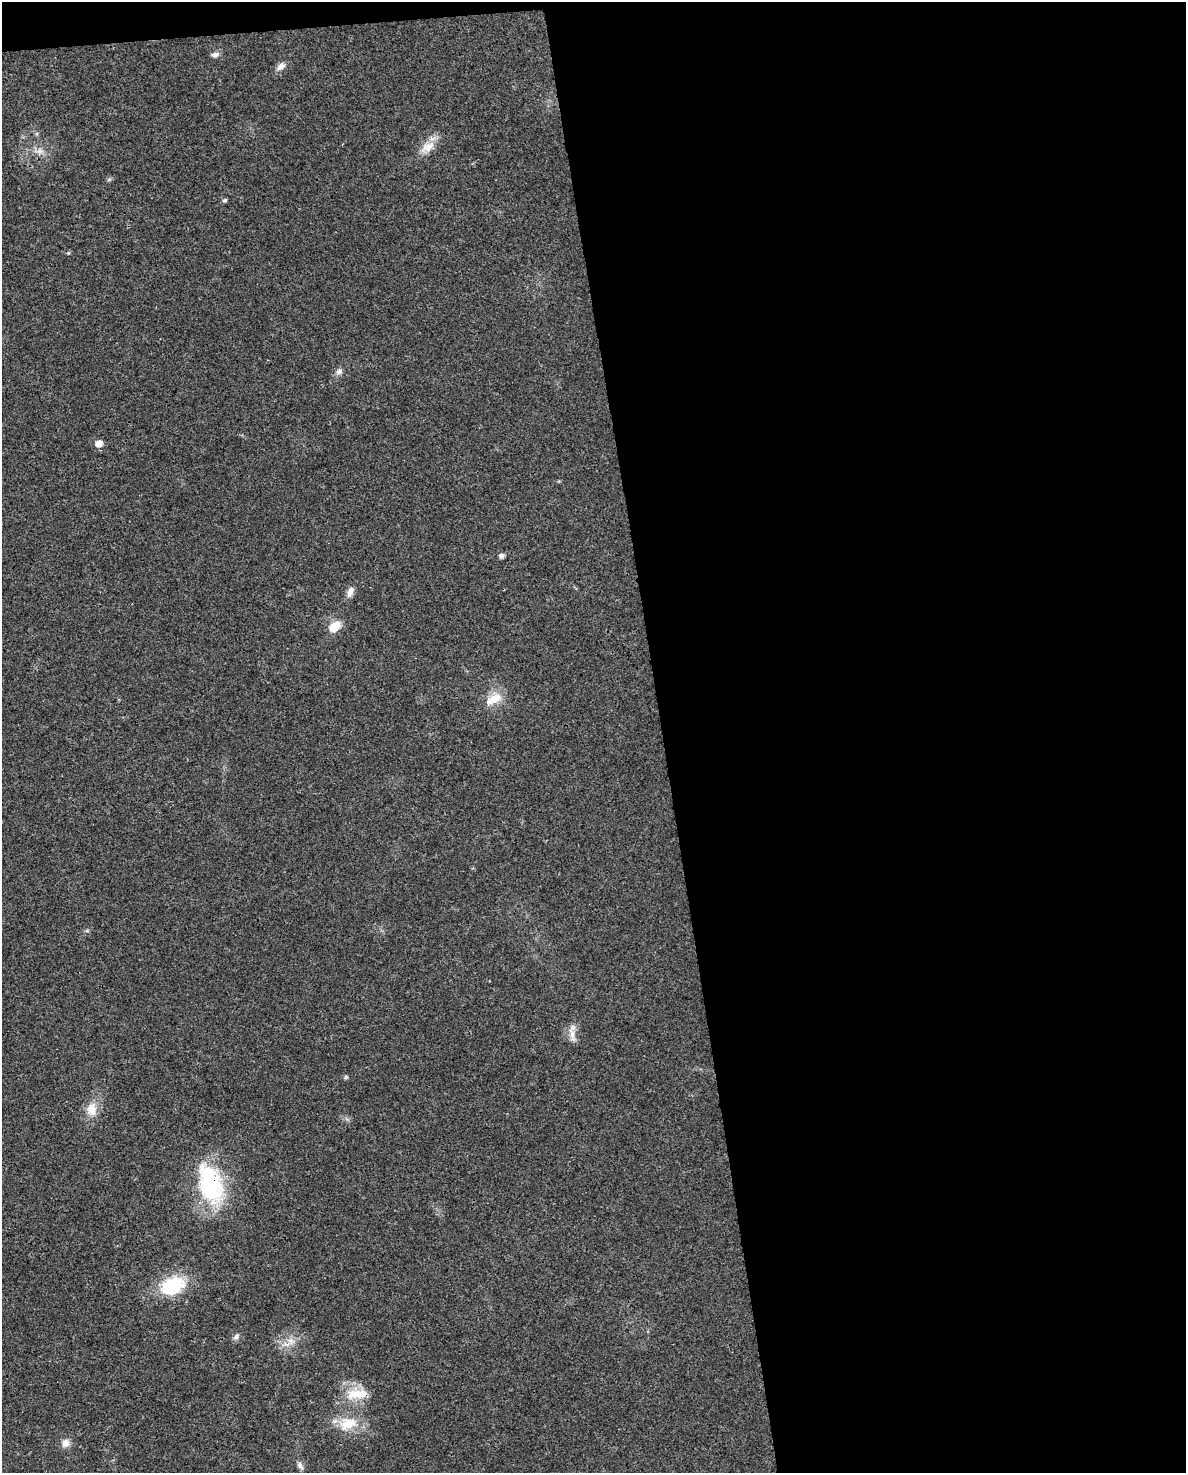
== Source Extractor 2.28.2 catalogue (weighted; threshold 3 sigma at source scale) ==
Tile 4 of 4 x 3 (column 4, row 1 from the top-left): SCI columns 3552-4735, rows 2962-4432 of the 4736 x 4497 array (HDU 1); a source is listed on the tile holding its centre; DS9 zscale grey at full resolution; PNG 1188 x 1475 px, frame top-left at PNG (2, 2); no overlay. Shown black and unused: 45% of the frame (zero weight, under 3 of 4 exposures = <1% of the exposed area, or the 3 px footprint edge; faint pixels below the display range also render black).
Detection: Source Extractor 2.28.2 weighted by HDU 2 'WHT'; one run over the whole footprint, this tile lists its part. Background 0.0232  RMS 0.003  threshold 0.0136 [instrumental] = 3 sigma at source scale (4.5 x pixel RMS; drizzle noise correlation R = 1.50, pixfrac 1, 0.0396/0.0396 arcsec/px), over >= 5 px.
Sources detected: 24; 1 inside a brighter listed object's ellipse — not listed separately; the other 23 listed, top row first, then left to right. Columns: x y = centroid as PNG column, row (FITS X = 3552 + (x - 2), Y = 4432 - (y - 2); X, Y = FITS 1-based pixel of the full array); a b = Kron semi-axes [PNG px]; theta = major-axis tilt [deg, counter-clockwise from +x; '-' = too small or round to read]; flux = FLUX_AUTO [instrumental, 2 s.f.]
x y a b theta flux
215 54 11 6 8 1.2
281 66 12 8 35 1.8
428 147 21 12 31 4.1
40 151 9 6 83 1.2
224 200 7 4 27 0.5
68 253 5 4 - 0.32
339 371 10 8 33 1.2
99 444 7 6 - 2.5
502 556 5 5 - 1.2
350 592 15 7 70 1.9
335 626 15 10 37 4.7
493 699 26 12 26 5.1
572 1035 22 7 -77 2.3
346 1077 6 5 - 0.42
91 1109 19 15 -85 4.4
210 1184 53 29 -73 30
172 1286 33 22 24 14
236 1337 10 6 45 1
291 1341 11 8 -34 2
355 1394 27 17 8 7.8
347 1423 28 17 9 8.2
66 1443 10 9 - 2.1
300 1465 12 7 -58 1.3
Overlapping masked pixels (flux is a lower limit): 1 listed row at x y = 210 1184